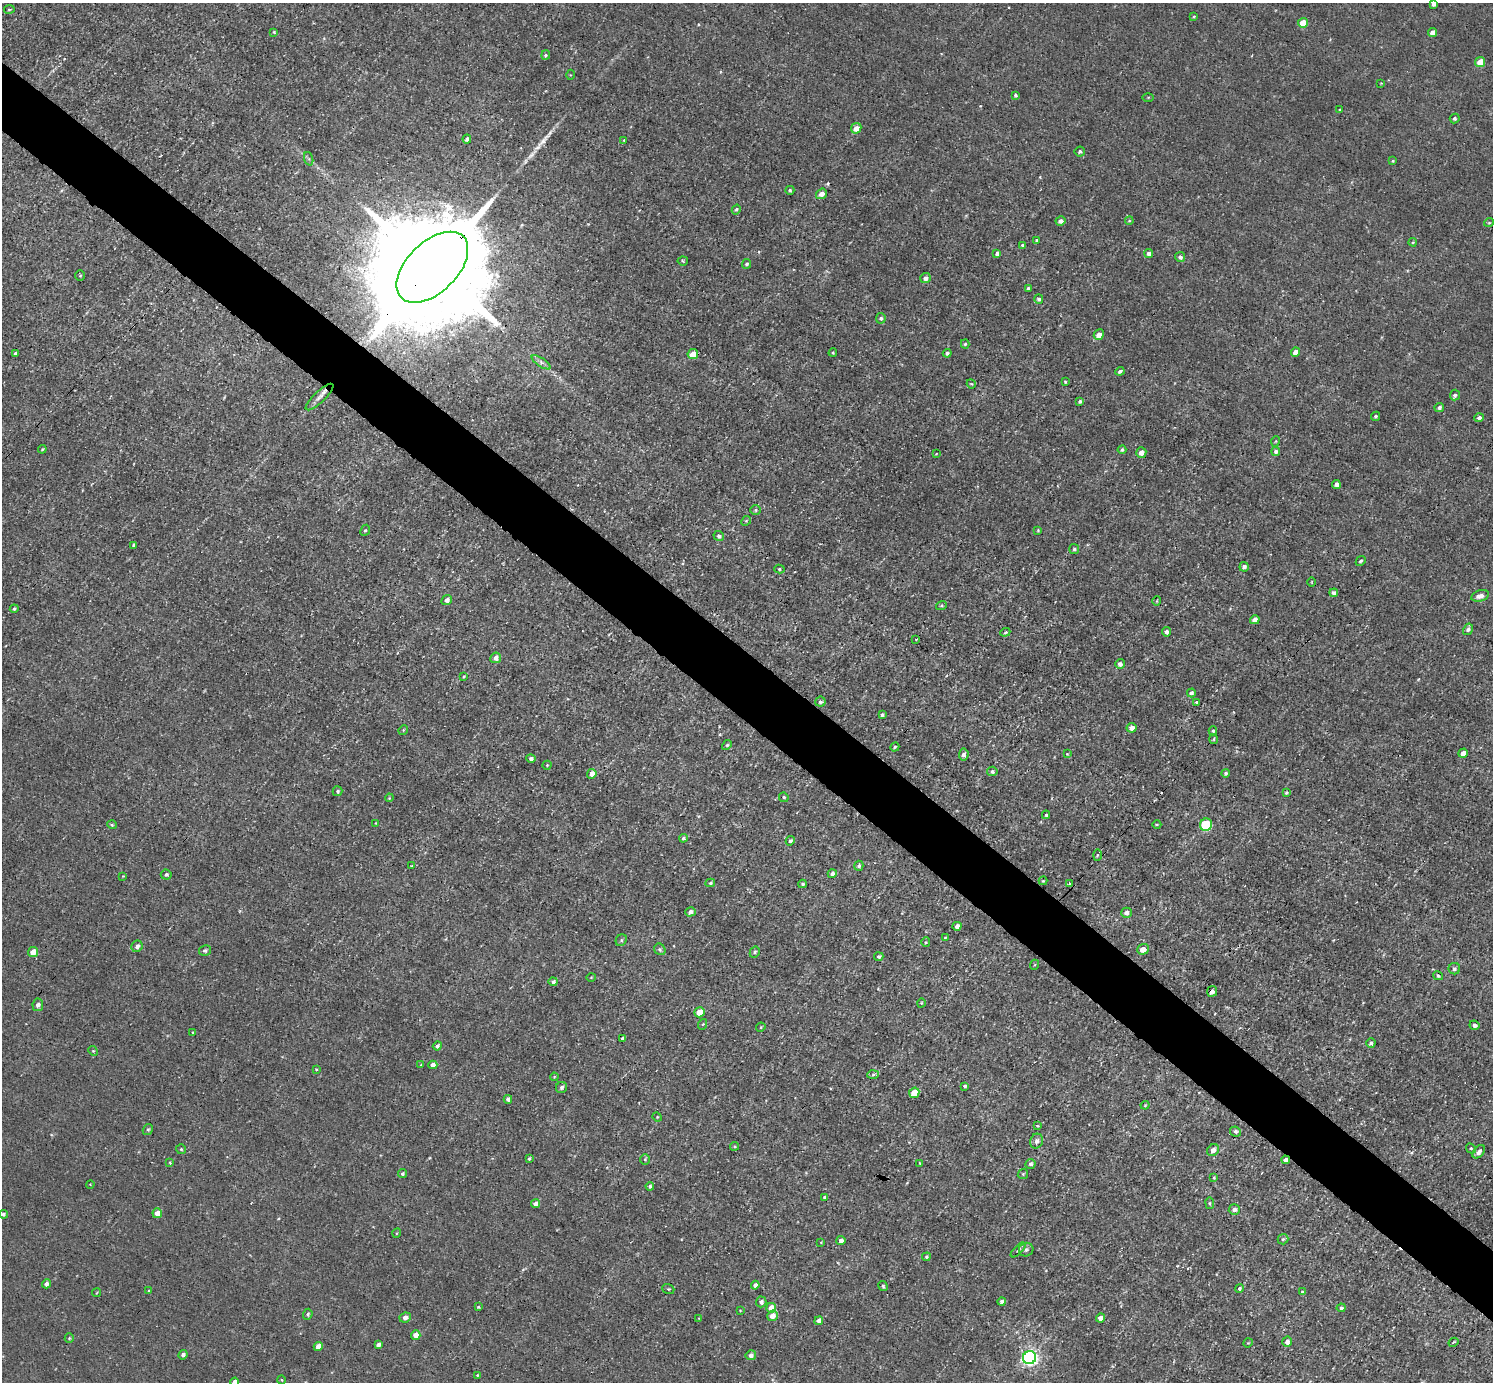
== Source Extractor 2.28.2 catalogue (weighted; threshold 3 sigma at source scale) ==
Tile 6 of 4 x 4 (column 2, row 2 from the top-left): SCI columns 1493-2983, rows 2914-4293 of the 5968 x 5970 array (HDU 1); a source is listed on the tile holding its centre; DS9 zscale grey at full resolution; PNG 1495 x 1384 px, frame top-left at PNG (2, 3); each listed source drawn as its Kron ellipse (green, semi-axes under 4 px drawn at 4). Shown black and unused: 5% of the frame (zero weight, under 3 of 4 exposures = <1% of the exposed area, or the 3 px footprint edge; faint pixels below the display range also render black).
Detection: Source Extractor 2.28.2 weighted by HDU 2 'WHT'; one run over the whole footprint, this tile lists its part. Background 0.00451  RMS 0.0066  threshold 0.0299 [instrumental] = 3 sigma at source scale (4.5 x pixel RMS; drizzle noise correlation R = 1.50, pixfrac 1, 0.05/0.05 arcsec/px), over >= 5 px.
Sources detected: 244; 3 inside a brighter object's white glare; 2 cosmic-ray / hot-pixel residue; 1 long thin detection or spike segment (spike, bleed or trail) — neither listed nor drawn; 3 inside a brighter listed object's ellipse — not listed separately; the other 235 listed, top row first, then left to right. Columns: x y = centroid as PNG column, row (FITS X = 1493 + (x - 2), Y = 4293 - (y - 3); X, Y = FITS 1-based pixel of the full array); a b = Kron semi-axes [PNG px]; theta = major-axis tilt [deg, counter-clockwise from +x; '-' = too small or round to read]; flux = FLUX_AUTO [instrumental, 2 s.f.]
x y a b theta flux
1433 4 4 4 - 2.6
9 9 5 3 - 0.62
1194 17 3 3 - 0.68
1303 23 5 5 - 11
274 32 4 3 - 0.64
1433 33 4 4 - 5.5
546 55 5 4 - 0.91
1480 62 5 5 - 12
570 75 5 3 - 0.56
1381 83 4 3 - 0.53
1015 95 4 3 - 1.5
1148 97 6 4 1 0.68
1340 110 3 2 - 0.68
1455 118 5 4 - 1.4
856 128 5 5 - 7
467 139 4 4 - 2.2
624 140 4 3 - 0.75
1080 151 5 5 - 1.4
309 159 7 4 -71 1.3
1393 161 4 3 - 0.85
790 190 4 4 - 1.1
821 194 6 5 - 4.8
736 209 5 4 - 1.1
1060 221 5 4 - 2.3
1129 221 4 3 - 0.72
1489 222 5 3 - 0.71
1037 240 4 4 - 1.2
1413 242 4 4 - 0.68
1022 245 3 3 - 1.1
1149 253 4 4 - 2.3
997 254 4 3 - 2
1180 257 5 5 - 2.2
683 261 5 4 - 0.92
747 264 5 4 - 1.4
432 267 44 25 45 41000
80 276 5 5 - 0.88
925 278 5 5 - 3.2
1028 288 4 3 - 1.4
1039 299 4 4 - 1.6
881 318 5 5 - 1.9
1099 335 5 5 - 5.6
965 344 4 4 - 1
1295 352 5 4 - 5.9
833 353 4 3 - 0.72
947 353 4 4 - 1.7
15 354 4 3 - 1.7
693 354 5 5 - 9.9
541 362 11 4 -33 2.6
1120 371 4 4 - 1.7
1065 382 3 2 - 0.76
971 384 5 4 - 0.78
1455 395 5 5 - 1.6
319 397 18 5 44 4.1
1080 401 4 3 - 1.3
1439 407 5 4 - 1.8
1375 416 5 4 - 1.3
1479 418 5 4 - 2
1276 441 5 3 - 0.67
42 449 4 3 - 0.79
1122 450 4 3 - 1.2
1141 452 5 5 - 4.4
1276 452 4 4 - 2.1
936 454 3 2 - 0.52
1336 484 4 4 - 2.9
756 510 5 5 - 0.96
746 521 5 4 - 0.89
365 530 6 4 65 1.1
1038 530 4 3 - 0.82
719 536 5 5 - 2.1
134 545 4 3 - 1.1
1074 549 5 5 - 1.3
1361 561 5 4 - 1.2
1244 567 5 4 - 2.2
779 569 5 4 - 1.1
1312 582 5 3 - 0.53
1334 593 4 4 - 2.3
1480 596 9 5 16 4.5
447 600 5 4 - 2.9
1157 601 5 3 - 0.6
941 606 5 3 - 0.85
14 609 4 3 - 1.2
1255 620 5 4 - 5.3
1468 629 6 5 - 1.9
1005 632 5 4 - 1
1166 632 4 4 - 2.3
916 639 3 3 - 1.2
496 658 5 5 - 3.8
1120 664 5 5 - 2.6
464 676 3 2 - 0.7
1191 693 4 4 - 1.9
820 702 5 5 - 1.7
1197 702 3 3 - 1.3
882 715 3 3 - 1.1
1132 728 5 4 - 4.5
403 730 5 4 - 0.69
1213 731 4 4 - 1.2
1214 739 5 3 - 0.86
727 745 5 4 - 0.95
895 747 4 3 - 0.98
1463 753 5 4 - 4.7
1067 754 4 4 - 0.52
964 755 6 5 - 2.8
531 759 5 4 - 1.9
547 765 4 4 - 0.9
992 771 5 4 - 1.8
1226 773 4 4 - 1.4
592 774 5 4 - 5.6
337 791 5 5 - 1.2
1286 793 4 4 - 1.1
784 797 5 4 - 1.2
389 798 4 3 - 0.57
1046 815 4 4 - 1.1
376 823 4 3 - 0.54
1157 824 4 3 - 0.65
112 825 5 3 - 0.8
1206 825 6 6 - 47
683 838 4 4 - 1.4
790 841 5 4 - 1.7
1097 855 6 4 88 0.93
411 866 3 2 - 0.72
859 866 5 4 - 1.5
832 874 4 4 - 3.1
166 875 5 5 - 1.6
123 876 4 3 - 0.52
1043 881 4 3 - 0.69
710 883 5 3 - 0.96
803 884 4 3 - 1.3
1069 884 3 2 - 1
690 912 5 4 - 3.4
1126 913 5 5 - 3
957 926 4 4 - 3.3
945 938 3 3 - 0.58
621 940 6 5 - 1.2
926 942 5 4 - 0.82
137 946 6 5 - 3.1
660 949 6 5 - 1.5
1143 949 5 5 - 6.9
205 951 6 5 - 1.6
33 952 5 5 - 7
755 952 6 4 60 1.3
879 957 5 4 - 1.8
1034 965 5 3 - 0.72
1454 969 6 6 - 1.8
1438 976 5 4 - 1.4
591 977 5 3 - 0.54
553 982 4 4 - 2
1212 991 5 5 - 3.2
921 1003 4 3 - 0.6
38 1005 6 5 - 3.1
700 1012 5 5 - 15
703 1024 5 3 - 0.67
1474 1025 5 4 - 2.6
761 1027 5 4 - 0.65
193 1032 3 2 - 0.8
623 1039 4 3 - 2.2
1371 1043 5 4 - 1.6
437 1046 5 4 - 1.9
93 1051 5 4 - 0.77
421 1065 4 3 - 0.7
433 1065 4 4 - 3.2
316 1069 4 3 - 0.59
873 1074 6 4 3 1.2
554 1077 4 3 - 0.63
965 1086 4 3 - 1.5
561 1088 6 5 - 2
914 1093 5 5 - 16
508 1099 4 4 - 3
1145 1105 4 3 - 0.74
657 1117 5 4 - 0.74
1037 1126 4 3 - 0.68
148 1129 6 4 57 1.2
1235 1131 5 5 - 1.8
1037 1141 7 6 - 3.1
735 1146 4 4 - 1.1
1471 1148 5 4 - 1.1
181 1149 5 5 - 1.1
1213 1150 6 5 - 4.6
1479 1152 8 5 48 3
529 1159 3 3 - 1.3
645 1159 5 4 - 0.94
1286 1160 4 4 - 3
170 1163 3 2 - 0.61
919 1163 4 2 - 0.57
1031 1164 5 4 - 1.7
403 1173 4 4 - 1.1
1023 1174 5 4 - 0.95
1214 1177 4 4 - 0.79
90 1184 4 3 - 0.43
650 1186 4 3 - 1.3
825 1197 4 3 - 1.1
1210 1203 6 3 -82 0.73
536 1204 4 4 - 3.9
1234 1210 5 5 - 2.9
157 1213 5 4 - 7.5
3 1214 4 4 - 1.2
397 1233 5 3 - 0.59
1283 1239 5 5 - 1.2
841 1240 4 4 - 2.9
821 1242 3 3 - 0.5
1018 1250 9 3 45 1.4
1026 1250 7 6 - 2
926 1257 4 4 - 1.1
46 1284 4 4 - 2.8
755 1285 4 4 - 2.8
883 1286 5 4 - 1.2
1239 1288 4 4 - 1.1
668 1289 6 4 -20 1
149 1291 4 3 - 0.85
1302 1291 4 3 - 0.47
97 1293 5 3 - 0.56
1002 1301 4 4 - 2.1
761 1302 5 5 - 2.6
478 1307 3 3 - 0.78
771 1308 5 5 - 8.7
1341 1308 4 4 - 1.4
740 1310 4 3 - 0.54
308 1314 5 4 - 1.3
772 1316 5 5 - 5.5
405 1318 6 5 - 3.4
699 1318 3 3 - 0.55
1100 1318 4 4 - 5
819 1321 4 4 - 3.3
416 1335 5 4 - 6
69 1338 5 4 - 0.84
1287 1342 5 5 - 3.7
1453 1342 5 3 - 0.97
1248 1343 5 4 - 0.63
378 1345 4 4 - 2.6
318 1346 5 4 - 4.6
183 1355 5 4 - 2.2
751 1355 5 5 - 2.8
1030 1358 6 6 - 270
477 1375 3 2 - 0.73
282 1380 4 3 - 0.51
235 1382 4 4 - 2.9
Overlapping masked pixels (flux is a lower limit): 3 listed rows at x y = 432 267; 1212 991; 1286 1160
Isophote crosses this tile's border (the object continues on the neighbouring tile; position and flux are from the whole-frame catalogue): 2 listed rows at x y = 1433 4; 235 1382